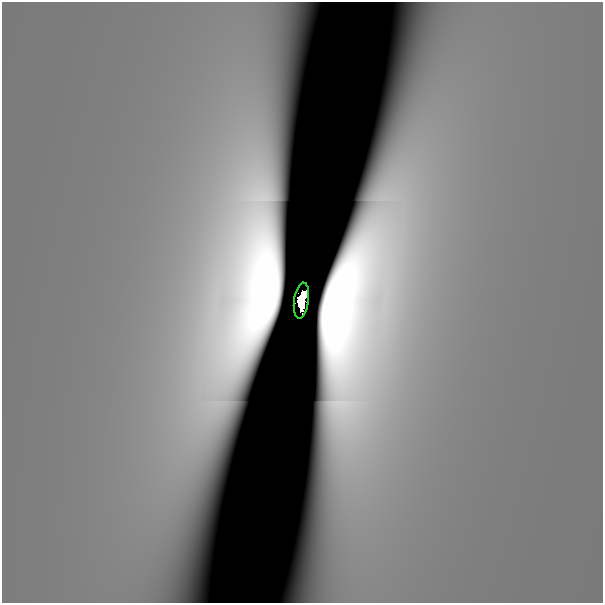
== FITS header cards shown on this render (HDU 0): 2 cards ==
NAXIS1  =                  601
NAXIS2  =                  601

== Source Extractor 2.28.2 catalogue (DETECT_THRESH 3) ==
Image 601 x 601 px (HDU 0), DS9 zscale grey, 1 PNG px = 1 image px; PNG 605 x 605 px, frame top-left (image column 1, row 601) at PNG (2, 2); each listed source drawn as its Kron ellipse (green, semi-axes under 4 px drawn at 4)
Background 1.05e-09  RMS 4.4e-10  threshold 1.32e-09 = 3 sigma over >= 5 px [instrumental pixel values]
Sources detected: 4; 3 with non-positive FLUX_AUTO (blend fragments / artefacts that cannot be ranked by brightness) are neither listed nor drawn; the other 1 listed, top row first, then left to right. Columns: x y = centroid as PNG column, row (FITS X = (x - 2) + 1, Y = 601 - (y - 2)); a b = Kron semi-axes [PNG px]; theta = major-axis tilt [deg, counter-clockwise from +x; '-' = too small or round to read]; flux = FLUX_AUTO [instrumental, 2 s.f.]
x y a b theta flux
301 300 18 7 82 4.5
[3 non-positive-flux detections neither listed nor drawn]